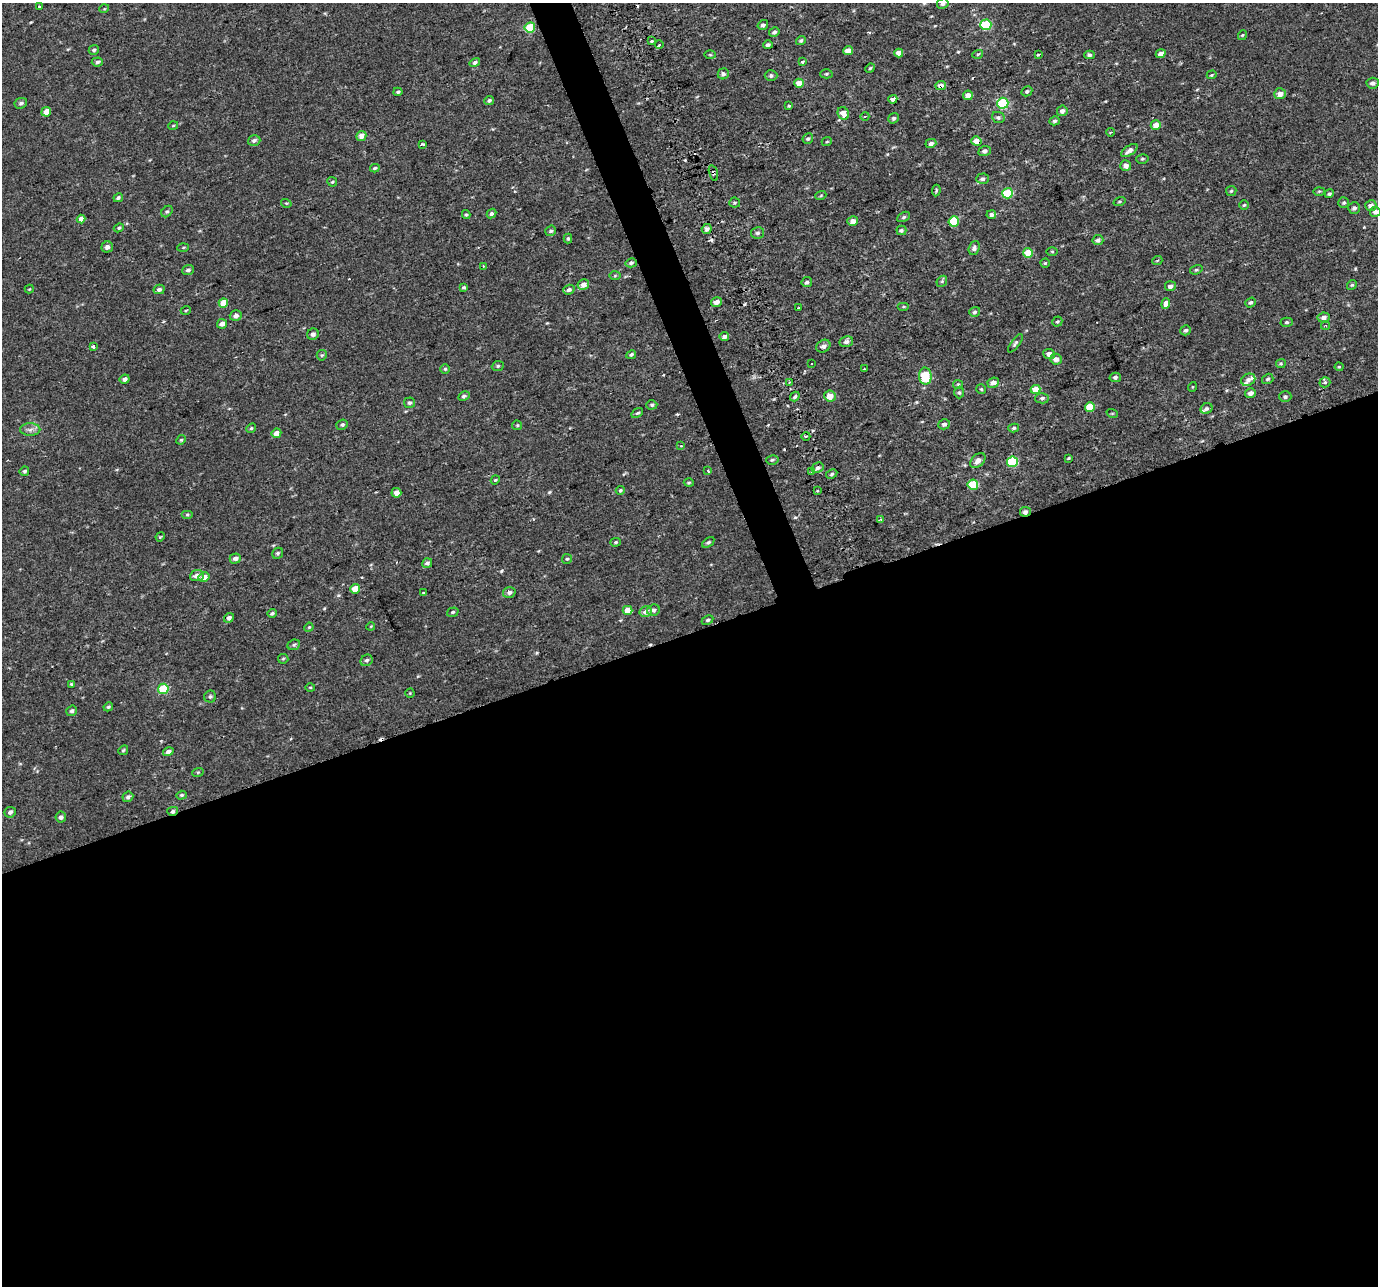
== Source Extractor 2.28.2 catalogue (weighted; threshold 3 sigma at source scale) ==
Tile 15 of 4 x 4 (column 3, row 4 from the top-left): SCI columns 2753-4128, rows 80-1363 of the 5568 x 5368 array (HDU 1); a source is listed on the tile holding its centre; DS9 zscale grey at full resolution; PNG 1380 x 1288 px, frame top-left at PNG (2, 3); each listed source drawn as its Kron ellipse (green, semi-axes under 4 px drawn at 4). Shown black and unused: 52% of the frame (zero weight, under 2 of 3 exposures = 3% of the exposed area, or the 3 px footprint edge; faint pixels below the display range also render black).
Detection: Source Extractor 2.28.2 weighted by HDU 2 'WHT'; one run over the whole footprint, this tile lists its part. Background 5.10e-04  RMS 0.0032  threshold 0.0145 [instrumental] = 3 sigma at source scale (4.5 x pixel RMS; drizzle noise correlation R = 1.50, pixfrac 1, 0.0396/0.0396 arcsec/px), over >= 5 px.
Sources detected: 253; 11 cosmic-ray / hot-pixel residue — neither listed nor drawn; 3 inside a brighter listed object's ellipse — not listed separately; the other 239 listed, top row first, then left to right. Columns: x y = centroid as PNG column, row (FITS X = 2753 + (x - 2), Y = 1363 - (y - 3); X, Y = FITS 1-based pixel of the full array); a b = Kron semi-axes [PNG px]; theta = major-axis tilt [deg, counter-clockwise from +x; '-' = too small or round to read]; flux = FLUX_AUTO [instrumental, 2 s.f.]
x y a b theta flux
943 4 6 5 - 0.83
39 6 3 3 - 0.95
104 9 5 3 - 0.24
763 25 5 4 - 0.83
986 25 5 5 - 19
530 27 5 5 - 11
774 32 5 4 - 0.7
1243 35 5 3 - 0.28
801 40 5 4 - 0.47
652 41 3 3 - 5.5
659 45 4 3 - 1
768 45 5 4 - 0.63
94 50 5 5 - 0.6
848 50 5 4 - 1.8
899 53 4 4 - 2.4
978 54 5 3 - 0.36
1038 54 3 3 - 1.1
1161 54 5 4 - 1.3
710 55 6 4 -1 0.36
1089 55 5 4 - 0.61
97 62 6 4 5 0.62
475 62 5 4 - 0.67
803 62 3 3 - 0.62
870 68 5 4 - 0.4
723 74 6 5 - 0.81
826 74 6 4 2 0.44
1212 75 5 3 - 0.32
771 76 6 5 - 0.67
799 83 5 4 - 3.6
1373 83 6 5 - 1.3
941 85 5 4 - 1.6
1027 91 6 5 - 0.61
398 92 4 4 - 0.43
1280 94 6 5 - 2
968 95 5 4 - 1.9
893 99 5 3 - 1.7
489 100 5 4 - 0.59
21 103 6 5 - 0.72
1003 103 5 5 - 20
789 106 4 4 - 0.38
1062 111 5 5 - 1.2
46 112 5 4 - 2.7
843 113 6 5 - 2.7
865 116 4 3 - 0.28
998 117 6 5 - 0.7
893 118 5 5 - 0.72
1055 121 5 4 - 0.68
1156 125 5 5 - 2.4
173 126 5 3 - 0.26
1111 132 4 3 - 0.45
361 136 5 5 - 2.3
808 139 5 5 - 0.63
254 140 6 5 - 0.78
827 141 5 3 - 0.29
976 141 5 4 - 2.4
931 143 5 4 - 1.1
422 144 4 3 - 0.44
985 151 6 5 - 0.91
1129 151 9 4 35 1.6
1142 159 6 4 13 0.48
1126 166 5 5 - 1.5
375 168 5 3 - 0.45
713 173 8 4 -74 0.71
982 179 6 5 - 0.78
332 182 5 4 - 0.42
936 190 6 4 82 0.46
1231 191 5 5 - 0.47
1319 191 6 4 2 0.38
1008 193 5 5 - 14
1329 194 5 4 - 0.57
821 195 5 3 - 0.34
118 198 5 4 - 0.63
1120 201 6 3 19 0.36
286 203 5 3 - 0.31
735 203 5 5 - 0.5
1344 203 5 5 - 0.54
1244 205 5 4 - 0.43
1371 206 5 5 - 1.7
1354 208 6 5 - 0.87
167 212 6 4 47 0.56
1375 212 5 5 - 1.4
491 214 5 4 - 0.72
466 215 4 4 - 0.42
991 215 4 4 - 0.91
904 217 7 4 27 0.52
81 219 4 4 - 1.9
853 221 5 5 - 1.8
954 221 5 5 - 10
119 228 5 4 - 0.45
707 229 5 5 - 1.4
901 230 5 5 - 0.51
551 231 5 5 - 0.66
758 233 6 6 - 0.7
568 238 5 4 - 0.48
1098 240 5 5 - 0.91
107 247 6 5 - 1.2
183 247 5 4 - 0.37
974 248 7 5 68 0.94
1052 252 5 3 - 0.32
1028 253 5 5 - 4.9
1157 261 5 3 - 0.26
631 263 6 4 13 0.59
1045 263 4 4 - 0.37
483 266 4 2 - 0.28
188 270 6 5 - 0.77
1196 270 6 4 17 0.5
615 275 6 4 2 0.4
942 281 6 4 47 0.5
807 282 5 5 - 0.81
583 285 6 5 - 2.2
1352 285 5 4 - 0.41
1170 286 5 5 - 1.4
464 287 4 4 - 0.52
29 289 4 3 - 0.25
159 289 5 4 - 0.92
569 290 6 5 - 0.82
716 302 6 4 16 1.6
1251 302 5 4 - 0.59
223 303 5 4 - 4.8
1166 304 5 4 - 3.8
903 307 6 3 0 0.36
799 308 4 3 - 0.74
186 310 5 3 - 0.29
975 312 5 5 - 0.63
236 316 6 5 - 1
1324 317 6 5 - 1.3
1057 321 5 5 - 0.47
1287 322 6 4 -2 0.55
222 324 5 4 - 1.6
1326 326 4 3 - 0.33
1186 330 5 4 - 0.65
313 334 6 5 - 0.94
724 337 4 4 - 0.96
846 342 7 5 11 1.2
1015 343 11 4 54 0.64
93 346 4 3 - 1.1
823 346 7 6 - 1.1
1049 354 6 5 - 1.7
322 355 5 5 - 0.41
631 355 5 4 - 0.58
1056 359 6 5 - 1.6
1281 363 5 4 - 0.37
811 364 3 2 - 0.43
498 366 6 4 23 0.48
1339 367 4 4 - 0.31
445 369 5 5 - 0.44
864 369 3 3 - 0.34
925 376 8 6 -86 10
1115 377 5 4 - 0.71
125 379 5 4 - 1.3
1268 379 6 5 - 0.57
1248 380 7 6 - 1.3
790 382 3 2 - 0.33
1325 382 5 5 - 0.59
993 383 6 5 - 1.6
958 384 5 4 - 0.4
1192 387 5 3 - 0.24
981 389 5 5 - 0.41
1036 389 5 4 - 3.7
959 393 6 5 - 0.51
1250 393 5 4 - 1.4
464 396 6 4 27 0.65
795 396 5 3 - 0.56
830 396 6 5 - 3.1
1285 397 6 5 - 0.75
1042 398 7 5 2 0.71
409 403 5 5 - 0.74
652 405 5 4 - 0.53
1090 407 5 4 - 5.8
1206 409 6 5 - 0.63
637 413 6 3 35 0.45
1112 413 6 3 -18 0.3
944 424 6 5 - 0.71
342 425 6 5 - 0.61
517 425 5 4 - 0.38
251 428 5 4 - 0.45
1014 428 5 4 - 0.53
30 430 10 6 1 1.2
276 433 5 4 - 2.2
806 436 4 3 - 0.35
181 440 5 4 - 0.38
681 446 3 2 - 0.45
1069 458 4 2 - 0.34
772 460 6 4 14 0.53
978 460 9 6 46 1.8
1012 462 5 5 - 15
818 468 6 5 - 0.81
708 470 3 3 - 0.82
24 471 5 4 - 0.67
812 471 4 3 - 0.56
832 474 6 4 28 0.6
495 480 4 3 - 0.35
689 483 5 3 - 0.35
973 485 5 5 - 10
620 490 4 4 - 0.46
818 491 3 2 - 0.49
396 493 5 4 - 1.8
1025 512 5 4 - 1
187 515 6 4 0 0.42
881 519 3 3 - 0.47
160 537 5 3 - 0.28
616 542 5 4 - 0.43
708 542 7 4 36 0.6
278 553 6 5 - 0.59
235 558 5 5 - 1.3
567 559 5 5 - 0.49
427 563 5 5 - 0.97
197 576 7 5 7 1.6
204 577 5 4 - 2.1
355 589 5 4 - 5
509 592 6 5 - 0.99
423 593 3 3 - 1.4
628 610 5 4 - 3.8
653 610 6 5 - 1
453 612 6 4 18 0.48
646 612 6 5 - 1.5
272 613 4 3 - 0.56
229 618 5 4 - 0.89
708 620 6 4 27 0.52
371 626 4 3 - 0.27
309 627 5 3 - 0.29
294 645 6 5 - 0.51
283 659 5 5 - 0.4
367 660 6 5 - 0.68
71 684 4 4 - 0.37
310 687 5 3 - 0.31
163 689 5 5 - 13
410 693 4 4 - 0.3
210 697 6 6 - 0.66
108 707 5 4 - 0.53
72 711 5 5 - 0.72
123 750 5 4 - 0.46
168 752 5 4 - 1.1
198 772 6 3 18 0.31
181 795 5 4 - 0.43
128 797 5 5 - 0.82
173 811 5 4 - 0.64
10 812 6 5 - 1.1
61 817 5 5 - 0.93
Overlapping masked pixels (flux is a lower limit): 5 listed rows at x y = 941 85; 976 141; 713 173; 1025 512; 173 811
Isophote crosses this tile's border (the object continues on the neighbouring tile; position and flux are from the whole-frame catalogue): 2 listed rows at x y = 943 4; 1375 212